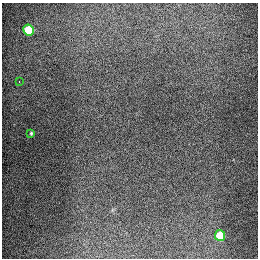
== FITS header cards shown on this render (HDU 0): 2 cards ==
NAXIS1  =                  256
NAXIS2  =                  256

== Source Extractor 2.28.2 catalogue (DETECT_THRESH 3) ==
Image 256 x 256 px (HDU 0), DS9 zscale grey, 1 PNG px = 1 image px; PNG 260 x 260 px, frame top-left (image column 1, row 256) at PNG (2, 3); each listed source drawn as its Kron ellipse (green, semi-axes under 4 px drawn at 4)
Background 1320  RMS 27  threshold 81.8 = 3 sigma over >= 5 px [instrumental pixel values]
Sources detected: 4; all 4 listed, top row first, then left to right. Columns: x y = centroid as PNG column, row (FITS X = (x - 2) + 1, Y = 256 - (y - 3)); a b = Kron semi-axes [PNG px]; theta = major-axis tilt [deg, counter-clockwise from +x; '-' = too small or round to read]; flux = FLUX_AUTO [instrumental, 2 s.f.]
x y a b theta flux
28 30 6 5 - 90000
19 82 2 2 - 4800
31 133 4 3 - 2300
220 236 6 5 - 70000